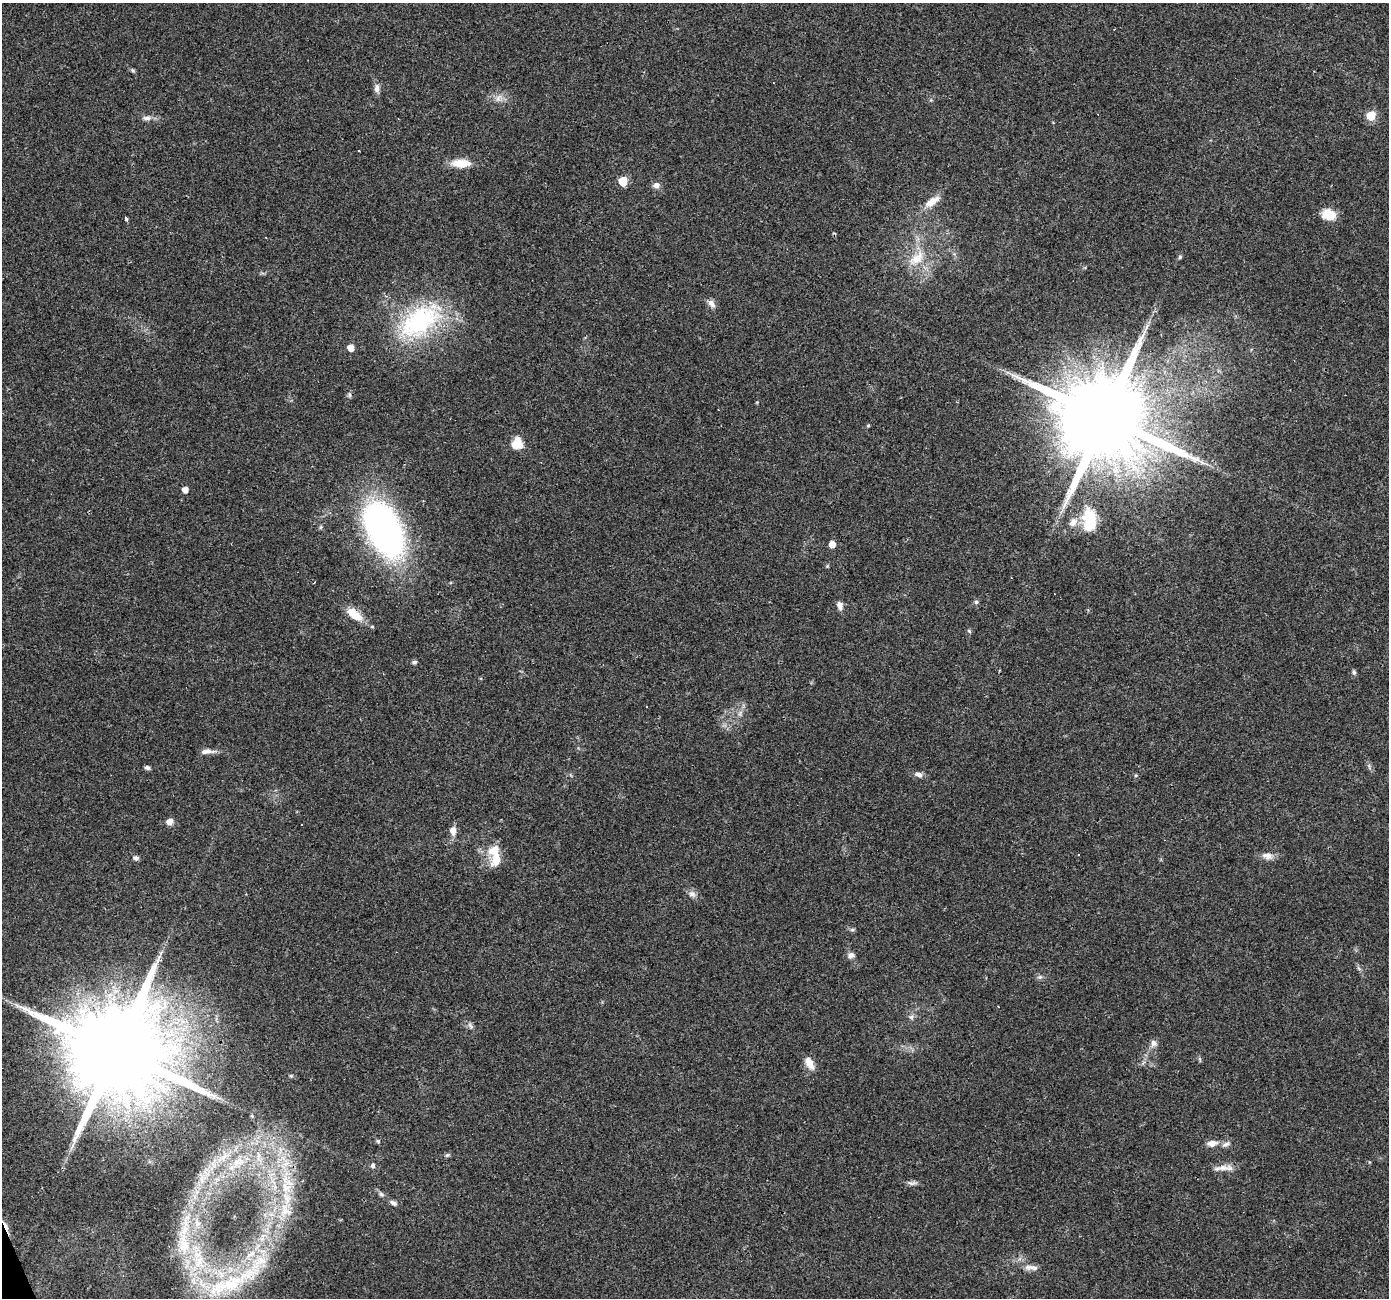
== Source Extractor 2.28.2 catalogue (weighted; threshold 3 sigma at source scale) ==
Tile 7 of 4 x 4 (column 3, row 2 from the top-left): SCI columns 2775-4161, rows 2670-3965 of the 5548 x 5393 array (HDU 1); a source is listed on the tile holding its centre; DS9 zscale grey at full resolution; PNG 1391 x 1300 px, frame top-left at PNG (2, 3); no overlay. Shown black and unused: <1% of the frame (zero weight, under 3 of 4 exposures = <1% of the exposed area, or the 3 px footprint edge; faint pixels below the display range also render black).
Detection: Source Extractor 2.28.2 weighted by HDU 2 'WHT'; one run over the whole footprint, this tile lists its part. Background 0.0248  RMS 0.0038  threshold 0.017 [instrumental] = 3 sigma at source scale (4.5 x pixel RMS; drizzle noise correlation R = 1.50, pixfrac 1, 0.0396/0.0396 arcsec/px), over >= 5 px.
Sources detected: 93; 1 inside a brighter object's white glare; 10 cosmic-ray / hot-pixel residue — not listed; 4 inside a brighter listed object's ellipse — not listed separately; the other 78 listed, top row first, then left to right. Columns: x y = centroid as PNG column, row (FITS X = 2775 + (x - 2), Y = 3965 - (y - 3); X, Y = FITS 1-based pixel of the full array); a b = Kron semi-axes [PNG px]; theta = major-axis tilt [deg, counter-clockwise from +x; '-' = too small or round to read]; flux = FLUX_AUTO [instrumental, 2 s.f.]
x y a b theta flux
1114 29 3 2 - 0.35
133 70 7 5 -42 0.63
377 88 12 7 -86 1.9
498 98 11 7 46 2
1371 116 5 5 - 17
147 118 11 7 3 1.8
358 151 3 2 - 0.37
461 163 23 9 0 6.8
623 181 5 5 - 15
656 185 9 8 - 1.8
932 202 24 9 35 4.8
1328 214 16 12 -12 6.1
126 219 4 3 - 1.5
1180 257 6 5 - 0.56
916 258 28 14 42 9.1
711 304 11 7 -53 2.1
420 321 67 35 35 48
350 348 5 5 - 4
350 395 7 3 -71 0.62
1105 417 24 20 9 8700
868 426 5 3 - 0.39
517 444 14 13 - 5.6
1202 462 10 5 -30 1.5
185 490 5 5 - 2.9
1090 519 26 15 -72 12
1073 522 14 10 43 3.1
383 528 52 29 -64 140
832 544 5 5 - 4.2
976 602 6 5 - 0.79
840 605 10 7 -73 1.9
354 614 20 9 -38 7.3
969 631 6 4 -45 0.49
414 662 6 5 - 0.79
1354 672 6 5 - 0.71
740 713 9 5 72 1.3
206 751 15 6 10 2.3
147 768 6 5 - 0.9
919 774 10 6 -17 1.7
1136 775 5 5 - 0.46
170 821 7 6 - 2.4
301 824 3 3 - 1.8
453 831 10 7 -90 2.9
1164 840 3 2 - 0.24
1079 855 3 2 - 0.33
1267 856 15 9 -6 2.7
136 858 7 6 - 1.1
496 859 15 9 70 6.2
692 894 10 8 -14 1.8
852 930 8 4 0 0.68
851 955 8 7 - 2
1040 977 7 6 - 0.97
911 1017 7 6 - 0.98
470 1026 11 5 -49 1.2
1154 1043 10 9 - 1.9
116 1051 26 22 14 9800
1200 1059 8 3 -77 0.53
809 1063 18 9 -62 3.5
291 1076 5 4 - 0.53
378 1141 7 4 -45 0.54
1212 1143 13 7 5 2.8
1226 1144 14 6 23 1.6
258 1155 9 4 -82 1.2
447 1155 8 5 26 0.69
224 1157 10 5 54 1.8
238 1162 20 9 15 5
286 1164 9 4 19 1.4
373 1165 7 6 - 0.98
1223 1168 18 8 0 3.4
912 1183 14 5 -3 1.3
286 1187 18 12 -55 7
381 1194 7 5 -17 0.91
393 1203 9 5 -29 1.3
285 1210 21 17 -50 8.7
197 1223 11 8 -71 2.8
6 1226 15 4 -66 1.9
199 1261 36 19 -85 23
1028 1267 13 8 9 2
229 1284 61 24 15 36
Overlapping masked pixels (flux is a lower limit): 2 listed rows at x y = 1105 417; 6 1226